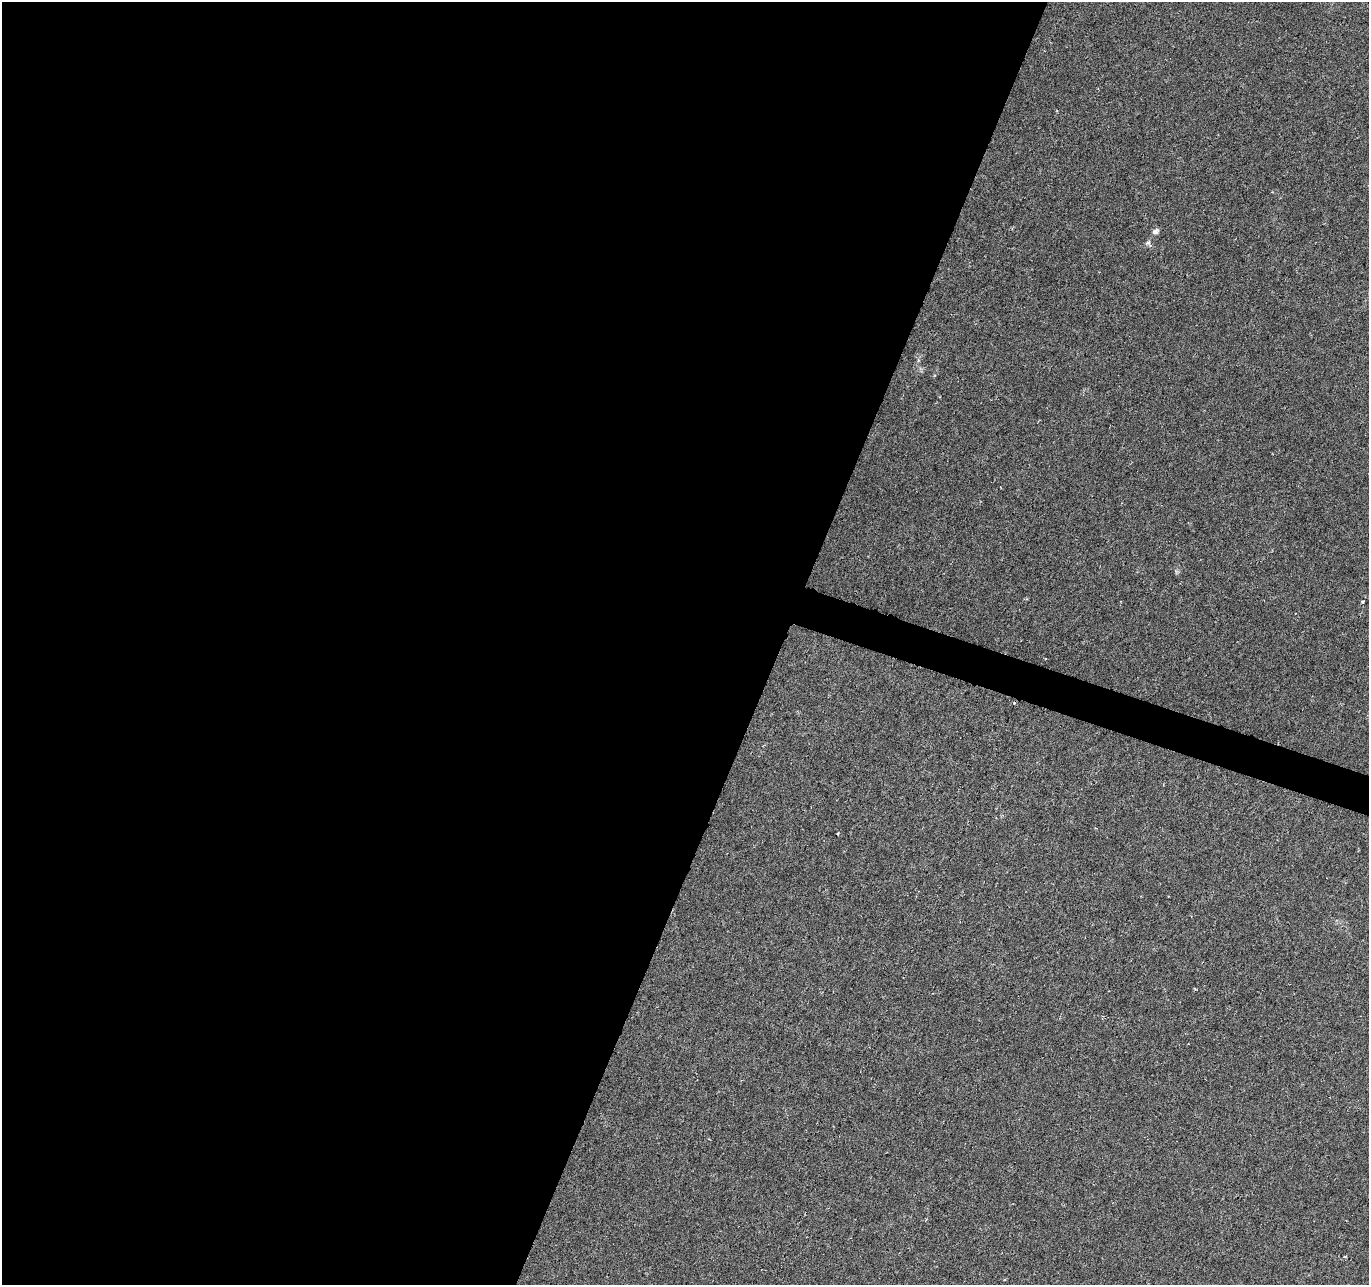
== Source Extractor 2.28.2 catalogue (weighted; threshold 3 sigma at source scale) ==
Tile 5 of 4 x 4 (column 1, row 2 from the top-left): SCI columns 1-1367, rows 2775-4057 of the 5470 x 5614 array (HDU 1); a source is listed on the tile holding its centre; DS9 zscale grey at full resolution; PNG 1371 x 1287 px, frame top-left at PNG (2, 2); no overlay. Shown black and unused: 58% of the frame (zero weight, under 3 of 6 exposures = <1% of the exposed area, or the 3 px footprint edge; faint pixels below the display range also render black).
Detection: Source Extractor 2.28.2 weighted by HDU 2 'WHT'; one run over the whole footprint, this tile lists its part. Background 0.00589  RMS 0.003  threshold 0.0124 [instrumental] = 3 sigma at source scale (4.09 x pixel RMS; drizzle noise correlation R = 1.36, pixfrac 0.8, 0.0396/0.0396 arcsec/px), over >= 5 px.
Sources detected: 4; all 4 listed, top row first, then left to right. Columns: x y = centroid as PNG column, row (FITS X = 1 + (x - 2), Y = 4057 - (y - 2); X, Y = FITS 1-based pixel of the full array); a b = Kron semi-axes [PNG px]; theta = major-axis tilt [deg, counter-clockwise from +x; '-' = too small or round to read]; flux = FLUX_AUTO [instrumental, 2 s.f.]
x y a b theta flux
1156 231 9 7 20 0.95
1148 243 8 6 2 0.68
1363 602 3 3 - 0.55
1014 703 3 3 - 0.33